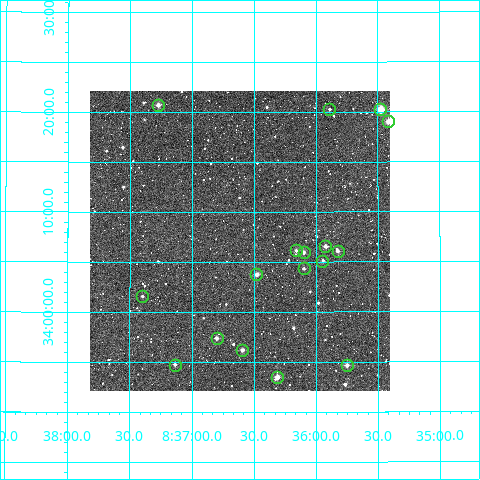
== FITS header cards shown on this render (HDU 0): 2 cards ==
NAXIS1  =                  300
NAXIS2  =                  300

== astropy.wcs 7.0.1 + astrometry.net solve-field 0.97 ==
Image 300 x 300 px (HDU 0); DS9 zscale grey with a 90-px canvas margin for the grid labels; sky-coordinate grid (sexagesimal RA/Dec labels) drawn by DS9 from the SOLVED WCS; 17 Tycho-2 reference stars matched to detected sources circled (green)
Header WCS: RA---TAN/DEC--TAN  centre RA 08:36:37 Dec +34:07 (129.15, +34.12 deg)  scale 6 arcsec/px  FOV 30.0' x 30.0'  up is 0 deg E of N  parity normal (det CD < 0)
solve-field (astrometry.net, Tycho-2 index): VERIFIED the header's WCS against the Tycho-2 star catalogue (verified at 2 index scales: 9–17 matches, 0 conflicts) and refined it, rather than solving blind
Solved WCS: RA---TAN-SIP/DEC--TAN-SIP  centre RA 08:36:37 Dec +34:07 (129.15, +34.12 deg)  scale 6.01 arcsec/px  FOV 30.0' x 30.0'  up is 0 deg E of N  parity normal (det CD < 0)
The solver's refit moves the header's centre by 0.85 arcsec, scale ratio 1.001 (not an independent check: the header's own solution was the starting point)
Tycho-2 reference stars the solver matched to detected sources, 17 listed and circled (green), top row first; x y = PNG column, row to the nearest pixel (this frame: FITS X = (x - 90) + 1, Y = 300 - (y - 91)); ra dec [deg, ICRS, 3 dp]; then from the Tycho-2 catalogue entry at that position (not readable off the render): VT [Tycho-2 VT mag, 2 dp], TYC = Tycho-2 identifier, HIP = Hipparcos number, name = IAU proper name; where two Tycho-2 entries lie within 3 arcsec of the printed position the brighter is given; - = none
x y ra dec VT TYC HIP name
158 105 129.318 +34.345 11.83 2487-1056-1 - -
329 109 128.972 +34.338 12.34 2486-1293-1 - -
380 109 128.869 +34.337 10.17 2486-111-1 - -
388 121 128.853 +34.317 10.65 2486-33-1 - -
325 246 128.981 +34.110 11.24 2486-767-1 - -
296 250 129.040 +34.102 11.90 2487-1172-1 - -
338 251 128.956 +34.101 11.68 2486-1817-1 - -
304 252 129.024 +34.099 11.61 2487-1654-1 - -
322 261 128.987 +34.085 12.15 2486-2199-1 - -
304 268 129.025 +34.072 12.40 2487-898-1 - -
256 274 129.119 +34.063 11.28 2487-1285-1 - -
142 296 129.350 +34.026 12.30 2487-1028-1 - -
217 338 129.200 +33.957 11.58 2487-649-1 - -
242 350 129.148 +33.936 11.31 2487-820-1 - -
175 365 129.284 +33.912 11.81 2487-1270-1 - -
347 365 128.938 +33.911 11.35 2486-1371-1 - -
277 377 129.078 +33.891 10.60 2487-1338-1 - -